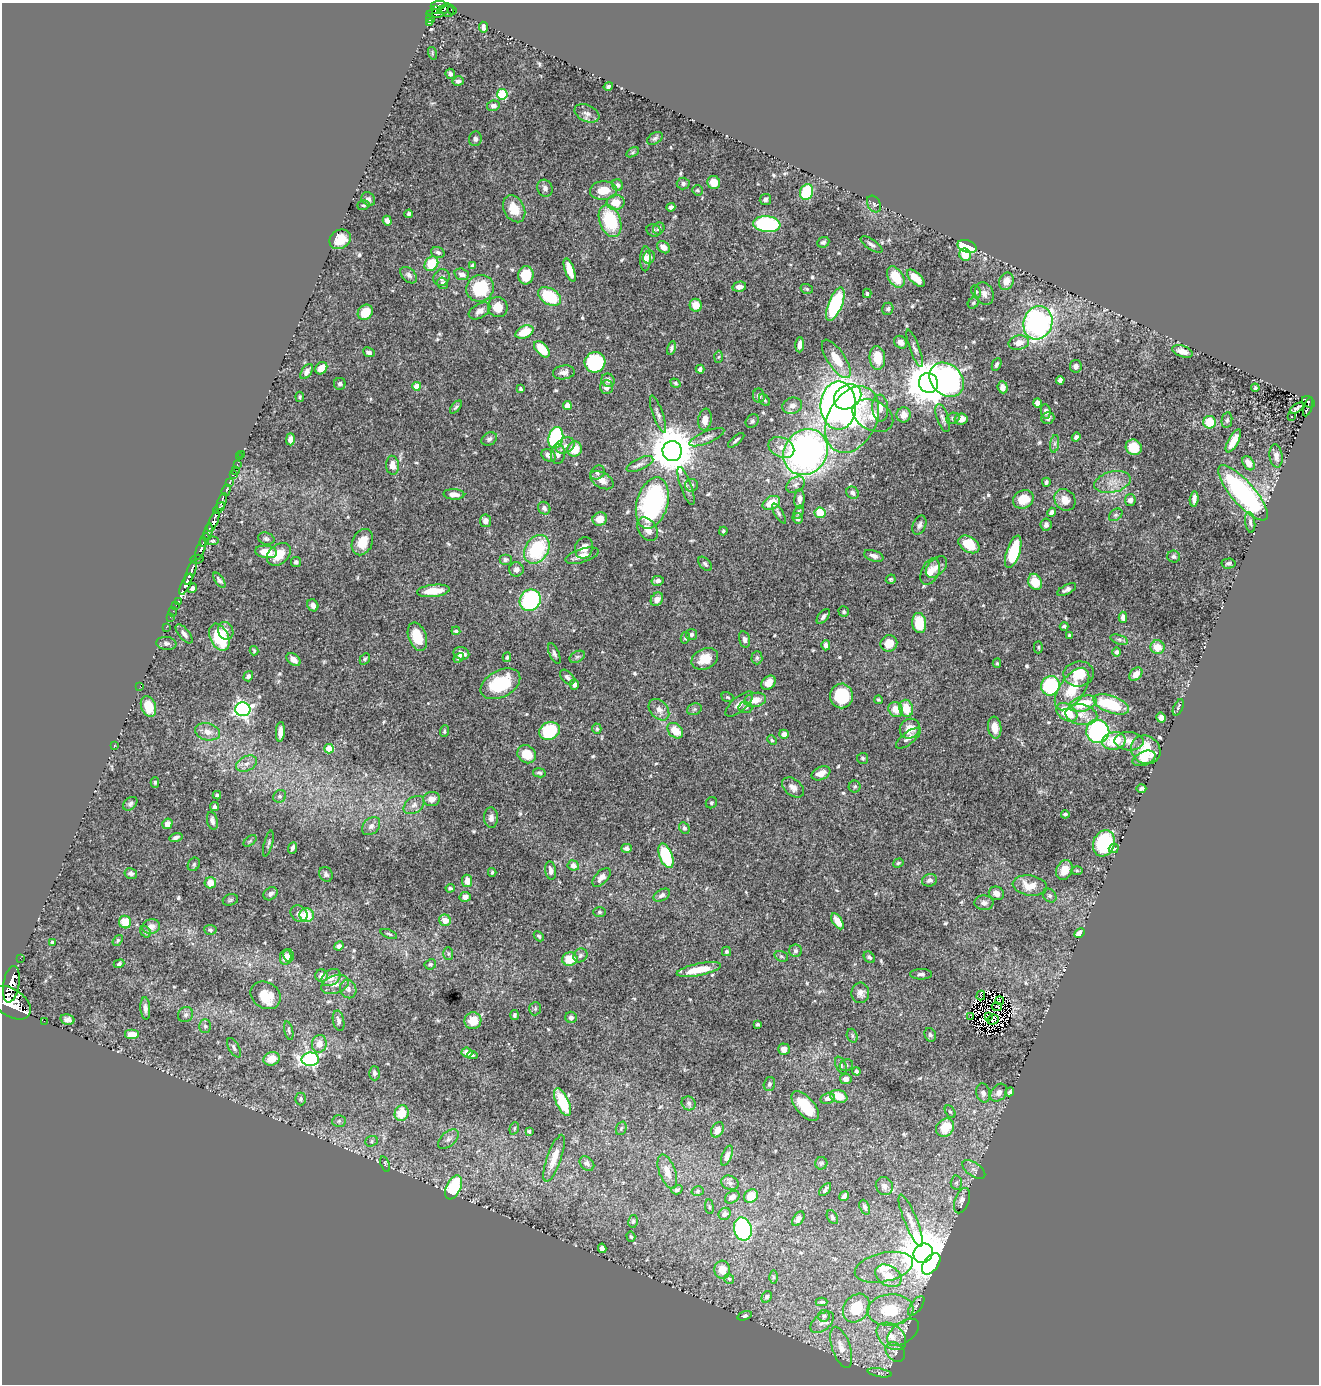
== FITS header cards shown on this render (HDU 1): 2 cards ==
NAXIS1  =                 1317
NAXIS2  =                 1382

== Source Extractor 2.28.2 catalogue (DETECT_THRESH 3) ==
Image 1317 x 1382 px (HDU 1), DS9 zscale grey, 1 PNG px = 1 image px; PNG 1321 x 1386 px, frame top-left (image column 1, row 1382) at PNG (2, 3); each listed source drawn as its Kron ellipse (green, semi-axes under 4 px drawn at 4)
Background 0.628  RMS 0.016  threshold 0.0478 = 3 sigma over >= 5 px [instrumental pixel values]
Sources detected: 612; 4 with non-positive FLUX_AUTO (blend fragments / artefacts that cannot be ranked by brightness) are neither listed nor drawn; of the other 608, the 500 brightest by FLUX_AUTO listed and drawn (108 fainter detections omitted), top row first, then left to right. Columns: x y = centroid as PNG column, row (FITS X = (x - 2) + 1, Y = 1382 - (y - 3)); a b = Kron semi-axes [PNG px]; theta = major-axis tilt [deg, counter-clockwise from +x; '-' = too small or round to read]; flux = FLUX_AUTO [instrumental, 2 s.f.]
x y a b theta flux
438 5 8 4 8 350
435 10 3 3 - 45
443 10 6 3 10 75
448 10 7 6 - 170
452 10 5 3 - 43
435 14 8 3 -1 150
430 19 4 3 - 120
429 23 4 3 - 120
483 27 5 4 - 4
432 53 6 4 -74 1.8
450 74 5 4 - 3
458 81 5 5 - 3.5
608 86 5 4 - 2
502 94 5 5 - 71
493 106 6 5 - 3.5
587 113 13 8 -25 5.7
655 138 8 5 32 2.6
475 139 7 6 - 3.1
633 152 7 4 31 1.5
714 182 6 6 - 13
683 184 6 6 - 3.1
618 185 6 5 - 3
545 188 9 7 -65 4.1
603 190 13 9 4 16
698 190 5 5 - 1.8
807 192 8 6 69 46
368 199 7 6 - 3.2
765 200 6 5 - 2.6
616 202 9 7 3 16
874 204 9 6 -58 2.8
363 205 6 4 17 1.5
671 207 4 4 - 3.6
514 209 14 10 -62 21
409 214 4 3 - 2.1
387 221 5 4 - 4
610 221 17 10 -70 60
767 224 13 8 -6 150
659 228 6 5 - 2.8
654 230 7 6 - 2.1
340 239 11 9 33 15
823 242 6 5 - 2.8
872 245 12 5 -34 3.5
967 246 10 6 -18 78
664 247 7 5 -38 7
438 252 7 5 -19 2.7
965 255 6 5 - 20
649 257 6 5 - 3.6
645 259 12 5 89 5.8
431 264 8 6 50 26
473 265 4 4 - 2.7
570 270 12 4 -70 14
462 274 7 5 -18 5.2
409 275 10 6 -45 3.3
526 275 9 7 83 23
441 277 9 7 54 4.3
896 277 11 7 -57 29
916 278 11 5 -44 15
1006 281 9 7 66 9
443 283 6 5 - 3
739 287 7 5 12 6.2
480 288 14 13 - 52
807 289 6 5 - 1.8
976 291 6 4 -63 1.8
867 293 5 3 - 1.7
984 293 12 9 -64 6.2
550 296 12 8 -29 51
973 303 6 5 - 1.6
835 304 18 7 68 91
696 305 6 6 - 16
498 307 10 9 - 14
888 309 6 5 - 2.5
479 311 12 7 31 5.9
365 312 8 7 - 18
1038 323 17 14 73 250
524 332 9 6 26 25
901 342 7 6 - 5.2
1019 343 10 7 11 11
800 345 7 4 86 5.6
671 348 7 4 78 2.3
915 348 20 5 -70 4.1
542 349 10 5 -48 26
1182 351 10 5 -19 8.2
369 352 6 4 -25 3.2
718 357 6 4 87 1.7
877 358 12 8 -84 26
836 359 22 9 -56 22
595 362 10 10 - 110
997 364 7 4 66 2.6
1076 366 6 5 - 3.9
321 368 7 5 50 8
700 369 4 4 - 3.3
307 372 8 5 56 4.9
564 372 11 7 7 5.2
608 380 7 6 - 4.5
947 380 19 15 -45 230
1060 380 4 4 - 4.1
675 383 5 4 - 1.7
928 383 10 9 - 3700
340 384 6 6 - 3.1
417 386 4 4 - 15
606 387 7 6 - 5.1
1003 387 6 5 - 6.6
1255 388 4 3 - 1.7
520 389 4 3 - 1.7
759 396 7 6 - 3.8
300 397 5 4 - 1.7
848 397 14 11 33 180
765 400 7 4 -53 1.8
1308 402 7 5 -36 110
1037 403 4 4 - 5.9
567 405 4 4 - 8.1
792 406 10 8 15 6.4
838 406 24 17 -90 480
456 407 8 4 49 2
1308 407 10 3 70 110
880 408 13 8 -85 7.4
1297 408 8 3 32 3.4
1046 411 7 5 -82 2.9
658 414 19 5 -70 4.6
904 415 7 7 - 9.1
873 416 21 14 -27 20
1292 417 3 2 - 2.3
943 418 15 6 -72 4.2
953 418 7 5 21 1.9
1048 418 6 5 - 3.4
705 419 11 6 82 11
852 419 35 24 63 130
961 419 6 5 - 10
1227 420 8 5 80 2.4
752 421 7 6 - 2.3
1210 422 6 6 - 25
707 437 19 6 23 5.8
1076 437 4 4 - 3.5
556 438 11 7 78 150
290 439 6 4 90 5.2
489 439 8 6 30 3
736 440 10 3 41 2.3
1233 441 13 5 60 16
1055 444 9 4 81 2.6
565 446 10 7 31 5.3
781 447 13 9 -25 10
1134 447 8 7 - 27
575 449 7 7 - 18
672 451 10 9 - 4300
806 452 24 21 52 490
242 454 2 2 - 4
558 454 10 7 86 5.2
548 455 7 5 -30 6
1276 456 11 6 -83 5.7
240 457 2 2 - 4.4
1248 463 8 5 -56 9.5
640 464 14 5 24 4.8
237 465 3 2 - 5.9
392 465 9 6 -85 8.8
235 470 3 2 - 7.4
597 473 8 6 42 3
233 474 4 3 - 49
602 480 13 7 -30 9.4
1046 482 4 3 - 2.5
1112 482 18 10 13 14
229 483 3 3 - 110
692 485 6 6 - 2.5
796 485 10 7 34 5
686 486 20 5 -70 5.9
226 490 6 3 70 130
852 493 6 5 - 3.5
1243 493 35 11 -49 180
454 494 10 5 -3 7.1
799 499 10 5 87 5.2
1023 499 11 9 29 21
1194 499 8 4 84 4.4
1065 500 11 10 - 13
1130 500 6 5 - 4.9
222 502 9 4 71 790
652 503 26 15 74 180
771 503 9 6 27 19
219 508 7 3 46 440
544 508 7 6 - 3
798 512 7 4 60 1.9
1052 512 5 4 - 5
820 513 5 5 - 24
779 514 11 4 -58 2.2
1116 515 7 5 39 2.3
797 518 5 5 - 2.8
600 519 7 6 - 12
214 521 11 4 67 1200
486 521 6 5 - 6
1250 522 10 5 -83 3.4
919 525 10 6 66 4
1046 525 6 5 - 4.3
648 529 13 9 -56 9.5
723 531 4 4 - 1.6
208 532 9 3 76 360
266 539 8 6 -14 2.6
205 540 7 3 68 250
212 541 6 4 9 1.8
362 542 14 10 65 19
969 544 11 7 -33 27
584 548 11 9 69 8.6
201 549 12 4 72 460
537 549 15 11 56 74
266 552 11 6 -8 18
1013 552 17 6 72 55
279 554 13 9 41 21
582 556 17 7 18 9.3
874 556 10 5 -18 5.2
1174 557 6 6 - 2.6
197 559 6 4 10 160
505 560 6 5 - 2.6
296 562 5 5 - 2.4
1229 563 7 5 3 2.5
705 564 8 5 -48 2.6
936 567 13 8 45 8.3
516 569 7 7 - 4.8
191 572 14 3 69 900
930 572 14 8 65 9.9
891 579 5 4 - 1.6
219 580 9 4 -53 2.8
658 581 6 5 - 3.5
1035 582 8 6 -66 20
186 584 11 4 63 990
192 588 5 4 - 3.8
1067 590 10 4 27 3.6
433 591 16 6 6 21
657 599 7 5 53 6.9
530 600 11 10 - 120
178 601 3 2 - 32
176 605 2 2 - 11
313 605 6 5 - 5.5
173 612 4 2 - 19
844 612 5 5 - 1.8
823 616 8 5 51 3.5
170 617 3 2 - 15
1123 617 5 4 - 5.1
919 623 10 7 -83 33
1064 626 4 4 - 2.1
166 627 2 2 - 11
226 631 9 7 -73 7.7
456 631 4 3 - 1.8
184 634 11 5 -50 4.8
692 634 5 5 - 2.7
1069 635 3 3 - 1.7
219 637 14 9 -66 53
417 637 15 8 -69 27
685 638 6 4 76 1.5
745 639 8 5 -76 3.8
1119 640 9 4 -18 2.4
166 643 10 6 -8 3.6
889 643 8 8 - 15
826 645 5 4 - 4
1038 647 6 4 89 1.5
1158 647 7 7 - 15
254 651 4 3 - 1.5
1117 652 4 4 - 2.9
461 653 8 6 -16 7.5
554 653 11 5 -66 3.1
507 657 5 3 - 1.7
577 657 8 5 29 2.2
459 658 6 4 33 2
757 658 6 5 - 2.1
365 659 6 4 60 2.2
705 659 14 10 26 20
293 660 8 5 -39 7.6
997 663 4 4 - 1.5
1079 674 15 12 7 24
1136 674 7 5 47 7.6
248 676 5 4 - 2.9
567 677 9 5 -45 3.6
768 683 8 6 44 10
500 684 21 13 28 57
574 685 5 4 - 4.7
140 686 3 2 - 4
1050 686 10 9 - 100
1072 689 24 12 55 30
841 696 12 11 - 55
728 697 6 4 -21 1.7
755 700 11 7 12 12
878 700 4 3 - 1.5
739 704 17 7 41 7.6
1083 704 14 7 17 32
1111 704 19 8 -20 57
148 707 11 7 -72 21
745 707 7 6 - 2.7
1178 707 9 4 66 1.9
906 708 8 7 - 22
243 709 7 7 - 340
694 709 7 5 20 2.7
659 710 12 8 -49 7.5
896 710 8 7 - 12
1067 712 12 8 -35 32
1081 715 16 10 -11 13
1161 718 5 4 - 5.8
995 728 11 6 -82 9.4
597 729 5 4 - 1.8
910 729 10 9 - 15
444 731 6 4 87 1.9
549 731 11 8 22 64
675 731 9 6 -44 18
1098 731 12 11 - 140
207 732 13 8 -15 8.5
280 732 10 4 86 7.8
784 734 5 4 - 5.2
908 738 15 6 38 6.1
772 740 5 4 - 1.5
1114 741 12 8 11 31
1129 741 14 9 -2 8.3
114 745 2 2 - 4.6
329 749 5 4 - 33
1146 750 15 13 -38 27
527 754 10 8 -42 23
863 758 5 5 - 1.9
1144 758 12 7 23 17
246 764 11 7 26 6.4
539 773 6 4 -13 2.1
821 773 10 6 24 11
155 782 5 4 - 1.8
793 787 12 8 -39 6.5
855 787 6 6 - 1.8
1141 789 5 4 - 2.6
217 795 4 3 - 2.3
280 796 7 6 - 2.5
431 799 8 7 - 8
711 803 6 5 - 1.9
130 804 8 5 41 2.7
414 805 11 8 35 5.9
214 807 4 4 - 2.5
1065 814 4 3 - 1.8
491 818 10 7 -88 4.8
212 821 9 5 -78 3.6
167 824 5 5 - 7.5
371 826 10 7 45 4.8
684 828 6 5 - 2.4
176 837 7 4 16 3.2
250 841 7 4 37 1.6
1104 843 13 10 71 73
268 844 13 3 75 2
293 848 6 3 66 3
627 848 5 4 - 3.1
1114 848 5 4 - 1.9
666 856 13 6 -69 70
898 863 5 4 - 1.6
194 864 7 5 59 2
573 865 5 5 - 5.6
551 870 9 5 -81 3.9
1064 870 10 8 66 12
1077 870 6 4 -1 1.6
492 872 4 3 - 1.7
131 873 6 5 - 3.7
326 874 8 6 -55 2.9
601 877 11 6 46 7
929 880 8 6 17 4.2
467 881 6 5 - 8
210 883 6 5 - 14
1030 885 17 10 -8 18
450 888 4 4 - 2.1
996 893 8 6 -25 7.6
271 894 7 6 - 3.5
662 895 9 5 29 4.3
1050 896 8 6 -43 2.9
465 897 6 5 - 5.4
230 900 8 5 17 2.1
984 903 9 7 -2 5.6
599 912 6 5 - 1.8
299 914 9 7 -42 4.9
307 915 7 7 - 22
445 920 6 5 - 12
837 921 9 4 -57 11
125 922 6 6 - 22
151 927 9 7 13 6.6
210 930 6 5 - 2
145 932 6 4 -54 2.5
1079 933 5 4 - 8.4
389 934 9 3 -21 1.7
539 936 6 4 -44 1.9
118 940 6 4 53 1.7
53 942 4 3 - 1.8
339 946 5 4 - 2.7
726 951 4 4 - 2.2
795 951 6 6 - 2.7
448 954 6 5 - 2
580 955 7 6 - 3.1
289 956 6 5 - 6
781 956 7 5 -18 2
286 957 8 5 79 8.4
869 957 6 5 - 2.6
20 958 2 2 - 8.7
570 959 8 6 8 22
119 964 5 4 - 2.5
430 964 6 5 - 2.4
699 970 22 6 11 25
921 974 11 5 0 3.2
321 976 6 6 - 5.4
331 978 10 7 37 8.6
11 984 18 8 80 2200
335 984 14 9 21 7.5
348 989 9 8 - 4.2
860 993 10 9 - 5.9
266 995 16 13 -33 24
981 995 5 2 - 1.8
1000 1000 4 2 - 3.5
11 1003 22 13 -34 5300
997 1007 5 2 - 1.7
145 1008 11 5 -86 4.7
535 1009 6 5 - 1.8
186 1015 8 7 - 3.9
514 1015 5 4 - 2.1
988 1016 3 2 - 1.6
571 1017 6 5 - 3.4
971 1017 3 2 - 1.7
67 1020 7 5 -14 4.1
993 1020 6 5 - 2.8
44 1021 2 2 - 6
339 1021 10 5 -77 4
473 1021 8 8 - 19
757 1024 3 3 - 1.8
205 1026 7 6 - 2.4
289 1031 9 4 -76 2.1
132 1035 7 5 0 16
930 1035 7 5 -68 3
852 1036 7 5 -71 2
319 1044 9 7 78 9.8
234 1048 10 5 -60 3.5
784 1049 6 6 - 8
467 1052 5 5 - 8.4
472 1055 5 4 - 1.9
272 1059 8 6 17 17
310 1059 8 7 - 210
841 1065 9 5 -66 2.8
846 1065 7 5 23 2.6
856 1071 4 4 - 2.1
374 1073 7 5 -88 3.2
846 1079 6 5 - 5
769 1084 7 5 73 2.8
1010 1092 5 3 - 1.9
983 1093 9 7 -77 5.2
999 1093 10 7 52 6.3
839 1096 9 6 -19 19
828 1098 7 5 13 4.5
301 1099 6 5 - 2.4
562 1102 15 6 -65 51
689 1103 7 6 - 2.7
805 1106 18 9 -49 26
950 1112 7 4 -61 2
402 1113 8 7 - 23
339 1121 7 5 4 2.3
514 1128 6 4 70 1.8
621 1128 7 5 68 1.9
945 1128 10 8 46 30
717 1130 8 6 60 7.7
529 1131 3 3 - 1.8
448 1139 12 7 41 5.1
371 1141 6 5 - 2.2
727 1156 10 5 67 4.8
554 1158 24 7 70 16
587 1163 8 6 -44 3.5
821 1163 6 6 - 2
385 1164 8 4 -71 1.6
974 1169 13 7 -35 4.7
667 1172 18 8 -70 11
730 1183 9 7 -24 3.7
956 1183 7 5 87 2.3
884 1186 9 8 - 5.4
454 1187 13 7 66 66
677 1190 6 4 16 2.3
825 1190 8 3 50 2.5
698 1191 6 5 - 2
751 1196 7 6 - 18
844 1196 5 4 - 3.8
732 1197 8 6 31 5.7
962 1201 13 7 70 5.4
709 1207 7 4 -82 1.6
865 1207 8 5 -68 3.1
725 1214 6 5 - 4.9
832 1217 7 5 -60 2.3
798 1219 8 5 56 4.1
911 1220 28 6 -68 8.9
633 1221 6 5 - 1.9
743 1229 11 8 -76 130
631 1237 5 4 - 1.5
602 1248 4 4 - 6.1
923 1253 10 9 - 5200
931 1264 12 7 53 180
884 1267 30 14 13 25
722 1270 9 8 - 14
888 1276 14 10 -32 19
773 1277 7 4 -89 1.7
729 1279 5 5 - 1.9
767 1297 6 4 59 2.2
822 1302 6 3 0 1.8
916 1306 11 5 53 3.1
856 1308 15 12 52 36
890 1310 23 15 6 47
745 1316 7 4 19 1.9
824 1316 6 5 - 2.1
822 1322 14 8 41 6.4
903 1332 18 10 37 10
891 1336 17 11 -40 17
841 1347 21 9 -72 15
895 1352 11 8 -46 5.6
880 1373 12 3 -9 2.6
At the frame edge (FLAGS 8, measured only in part): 1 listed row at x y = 11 1003
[108 fainter detections neither listed nor drawn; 4 non-positive-flux detections neither listed nor drawn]